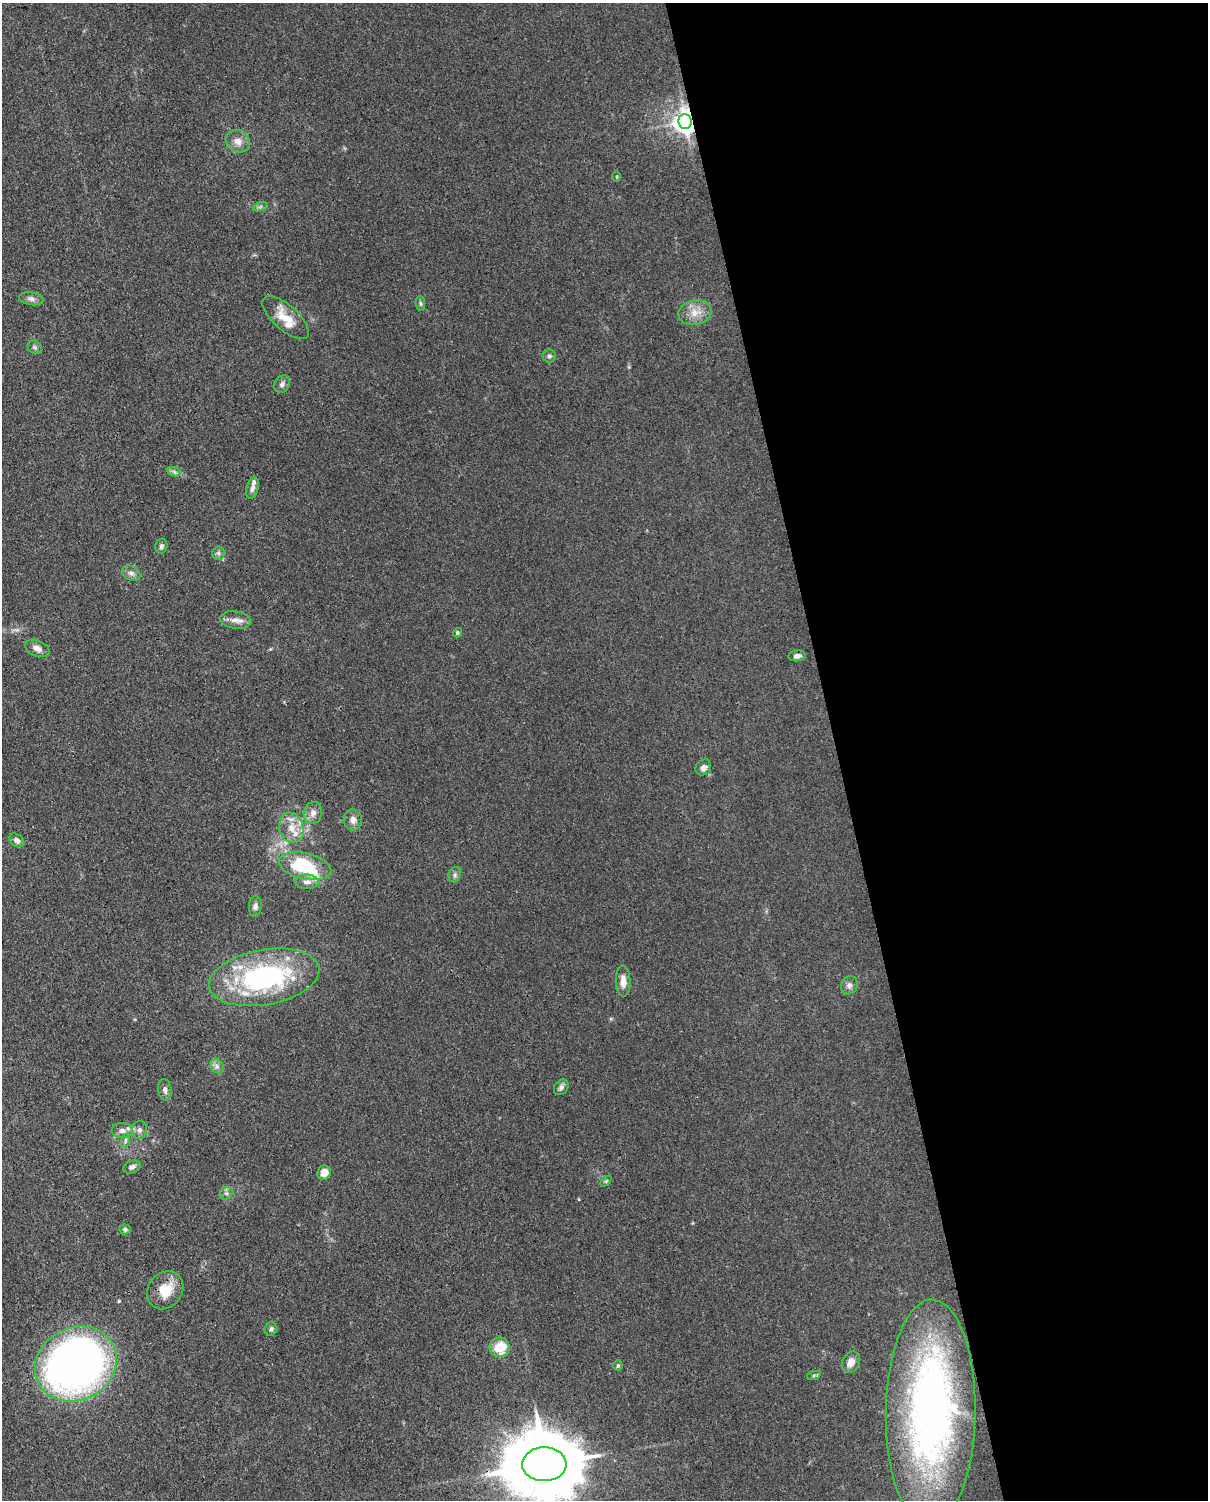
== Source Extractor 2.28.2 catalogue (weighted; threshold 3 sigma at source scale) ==
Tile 8 of 4 x 3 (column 4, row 2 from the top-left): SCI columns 3710-4915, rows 1652-3149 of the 5004 x 4912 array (HDU 1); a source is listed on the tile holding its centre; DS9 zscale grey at full resolution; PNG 1210 x 1502 px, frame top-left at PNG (2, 3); each listed source drawn as its Kron ellipse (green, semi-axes under 4 px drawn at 4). Shown black and unused: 31% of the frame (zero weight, under 3 of 4 exposures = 7% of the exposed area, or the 3 px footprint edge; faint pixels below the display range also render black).
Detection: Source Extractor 2.28.2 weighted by HDU 2 'WHT'; one run over the whole footprint, this tile lists its part. Background 0.0294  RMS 0.0028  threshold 0.0124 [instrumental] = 3 sigma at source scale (4.5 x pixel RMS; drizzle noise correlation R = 1.50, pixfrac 1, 0.05/0.05 arcsec/px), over >= 5 px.
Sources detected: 56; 1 inside a brighter object's white glare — neither listed nor drawn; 3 inside a brighter listed object's ellipse — not listed separately; the other 52 listed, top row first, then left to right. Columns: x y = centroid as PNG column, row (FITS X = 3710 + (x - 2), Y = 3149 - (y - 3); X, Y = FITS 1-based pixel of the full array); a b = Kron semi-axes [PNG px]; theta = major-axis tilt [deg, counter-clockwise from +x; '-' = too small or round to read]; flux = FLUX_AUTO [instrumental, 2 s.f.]
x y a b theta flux
685 121 7 6 - 230
238 141 12 10 -33 2.2
617 176 5 3 - 0.28
260 207 7 4 19 0.53
31 299 12 6 -8 1.1
420 303 7 5 -84 0.54
695 313 17 12 11 3.6
286 318 29 12 -42 5.7
34 347 8 6 -33 0.65
549 356 6 6 - 0.67
282 384 9 7 59 1.1
174 472 7 4 -19 0.6
252 488 11 6 74 1.1
161 546 7 6 - 0.7
218 553 6 6 - 0.59
131 573 10 7 -26 1.1
236 620 16 8 -8 2
457 633 5 4 - 0.38
37 648 13 7 -23 1.8
797 656 9 5 6 1
703 767 8 7 - 1.3
313 813 11 9 75 1.8
353 820 10 9 - 1.7
291 828 15 12 -72 3.8
17 840 8 6 -37 1.3
305 866 27 13 -13 21
455 875 8 6 71 0.71
307 882 12 7 -2 1.5
255 906 10 6 86 1
264 977 56 27 10 49
623 981 16 7 -88 2.3
849 985 9 8 - 1.2
217 1066 8 6 -48 0.99
561 1087 8 6 51 0.83
165 1090 11 6 -83 1.2
122 1130 10 7 -2 1.6
139 1130 9 7 88 1.1
125 1141 7 4 72 0.56
132 1167 9 6 21 0.99
324 1173 7 7 - 3.3
606 1181 6 4 44 0.37
226 1193 7 6 - 0.78
125 1229 5 5 - 0.59
165 1290 20 17 53 6.3
271 1329 7 6 - 0.76
499 1347 10 9 - 7.7
851 1362 11 8 65 2.6
76 1364 42 36 28 190
618 1366 5 4 - 0.37
814 1375 7 4 19 0.43
931 1412 113 45 89 130
544 1464 22 17 1 3300
Overlapping masked pixels (flux is a lower limit): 2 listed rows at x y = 685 121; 544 1464
Isophote crosses this tile's border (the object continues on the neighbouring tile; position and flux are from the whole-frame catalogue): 1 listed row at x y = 544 1464